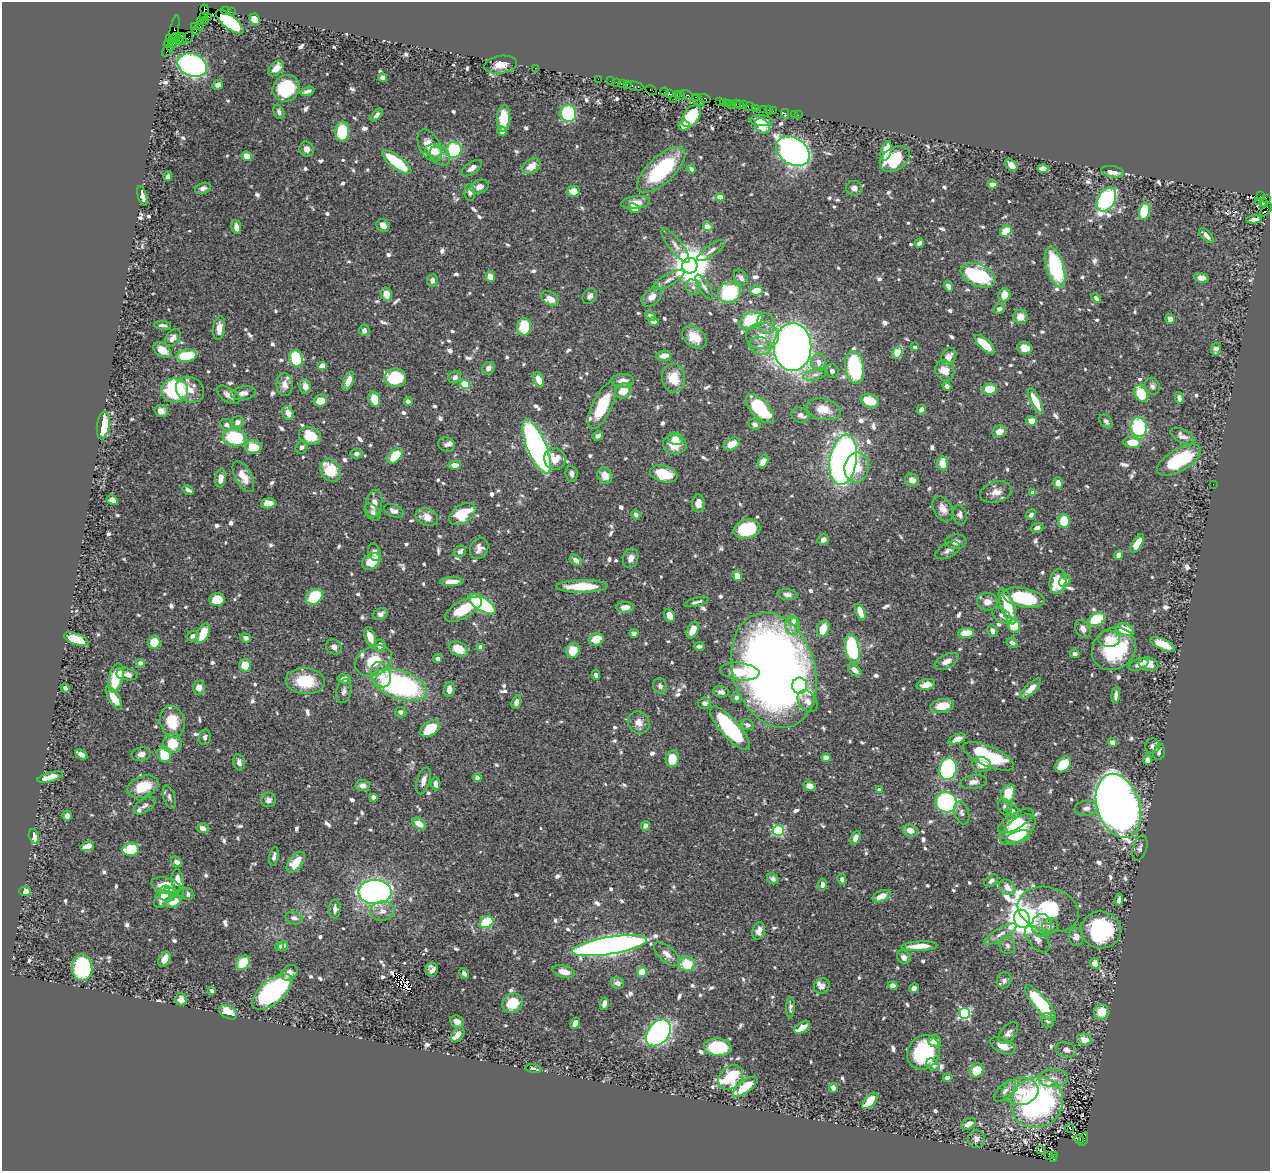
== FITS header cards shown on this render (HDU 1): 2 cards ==
NAXIS1  =                 1268
NAXIS2  =                 1169

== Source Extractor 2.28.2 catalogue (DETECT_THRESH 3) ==
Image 1268 x 1169 px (HDU 1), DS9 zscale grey, 1 PNG px = 1 image px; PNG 1272 x 1173 px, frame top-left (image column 1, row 1169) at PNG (2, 2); each listed source drawn as its Kron ellipse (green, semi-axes under 4 px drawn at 4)
Background 0.685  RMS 0.0092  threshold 0.0276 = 3 sigma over >= 5 px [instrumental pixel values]
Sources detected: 914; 1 with non-positive FLUX_AUTO (blend fragments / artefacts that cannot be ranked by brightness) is neither listed nor drawn; of the other 913, the 500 brightest by FLUX_AUTO listed and drawn (413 fainter detections omitted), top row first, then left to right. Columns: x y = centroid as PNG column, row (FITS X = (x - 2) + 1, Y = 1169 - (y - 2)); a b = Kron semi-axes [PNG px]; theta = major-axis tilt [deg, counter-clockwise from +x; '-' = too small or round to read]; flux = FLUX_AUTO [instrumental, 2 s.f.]
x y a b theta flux
204 9 5 4 - 98
226 11 5 2 - 36
231 12 3 2 - 7.1
203 17 3 3 - 92
208 18 4 3 - 23
255 19 6 5 - 13
200 21 3 2 - 16
205 21 3 2 - 19
230 22 17 6 -39 56
200 26 4 2 - 27
195 27 2 2 - 12
174 29 15 3 78 84
196 31 3 2 - 5
176 37 4 4 - 200
188 38 6 3 56 21
170 39 2 2 - 10
182 39 6 3 -79 46
178 40 3 2 - 150
169 43 5 2 - 12
173 44 7 3 51 150
167 50 7 2 50 38
192 65 15 11 -22 180
500 65 16 9 9 7
276 68 9 6 48 6.7
535 68 2 2 - 29
382 78 5 4 - 3.3
598 79 2 2 - 12
610 81 2 2 - 18
616 82 2 2 - 3.8
622 84 2 2 - 28
627 84 3 2 - 31
218 85 5 4 - 2.3
634 86 9 3 -9 61
286 88 14 12 40 39
651 90 6 3 -30 15
307 91 7 3 16 2.2
664 92 4 3 - 27
669 93 4 3 - 70
677 95 3 3 - 24
680 95 4 2 - 26
688 96 7 3 -37 110
697 97 4 2 - 26
704 98 6 3 -19 75
674 99 2 2 - 14
698 100 7 3 -39 22
719 101 3 2 - 16
723 102 3 2 - 36
728 104 3 2 - 37
736 104 2 2 - 37
732 105 2 2 - 27
739 105 3 2 - 23
744 105 3 2 - 2.2
750 107 6 3 -12 13
755 108 3 2 - 5.1
763 109 3 3 - 56
768 110 2 2 - 7.2
773 111 2 2 - 16
279 112 7 5 -68 2.1
568 113 8 8 - 49
785 114 4 2 - 6.8
794 114 2 2 - 2.9
376 115 7 4 48 2.1
798 115 2 2 - 11
691 116 12 7 56 28
504 118 13 6 86 17
761 121 11 5 -4 7.2
684 126 5 5 - 5.3
762 126 8 6 -47 11
502 131 5 4 - 4.1
342 132 10 7 88 39
430 145 17 10 -61 11
307 149 8 7 - 3.3
454 150 8 7 - 43
434 151 9 6 -17 12
793 151 18 13 -33 390
886 151 10 5 76 15
440 155 11 8 -46 4.5
247 156 5 4 - 6.8
895 159 16 11 31 29
397 162 18 6 -38 39
1011 165 6 5 - 6.4
532 166 10 7 32 7.8
472 168 11 6 35 3.5
1043 168 5 4 - 5.9
691 169 4 3 - 2.1
661 170 30 13 43 57
1113 172 12 5 -11 6
168 176 5 3 - 2.3
992 184 5 4 - 4.8
480 187 9 6 23 4.5
203 188 8 5 14 2.6
854 188 8 7 - 3.6
573 191 6 5 - 6.7
470 192 8 5 -86 2.4
142 196 10 4 -74 3.2
1260 196 2 2 - 10
720 197 4 4 - 8.5
1106 199 13 8 61 140
1266 199 4 2 - 24
635 202 14 6 7 7.6
1259 202 3 3 - 96
1264 203 4 3 - 67
634 208 6 4 -24 5.1
1266 210 8 4 49 42
1144 211 8 5 78 28
1254 219 7 4 5 2.7
383 225 7 6 - 3.8
236 227 7 4 -82 4.5
708 227 4 4 - 19
1006 231 6 5 - 15
1206 236 9 4 -47 3.3
919 243 5 4 - 2.3
675 245 21 6 -52 5
711 251 16 5 35 3.3
690 266 8 8 - 1900
1055 267 21 8 -74 59
978 275 18 11 -23 50
490 277 5 4 - 5.9
741 278 9 6 -55 3.3
1201 278 7 4 -8 4.3
432 280 6 5 - 2.7
668 280 18 5 30 3.7
948 286 6 4 -58 2.8
693 287 8 7 - 2.4
704 287 14 5 -58 2.4
756 291 6 5 - 10
729 292 11 10 - 45
386 294 7 5 -77 6.5
1004 295 6 6 - 8
590 296 8 6 56 2.5
652 297 12 7 43 5.3
550 298 9 6 -32 5.8
1096 298 5 4 - 2.1
999 309 5 4 - 2.5
650 316 6 4 -32 2.9
1021 317 7 7 - 7.1
1170 319 5 4 - 3.6
751 321 12 8 23 48
654 322 5 4 - 2.6
766 323 11 8 -64 3.9
163 325 8 4 -8 2.3
524 327 9 7 81 26
219 328 12 6 83 6.5
364 330 5 5 - 3
762 336 16 13 -1 11
694 337 14 9 -40 11
173 338 10 6 53 4
985 345 13 5 -43 16
760 346 11 9 -25 4.9
793 347 24 19 90 520
915 347 4 4 - 2.5
1025 348 7 6 - 9.3
1216 349 7 4 82 3.3
162 350 10 6 -36 7.7
897 353 6 5 - 22
187 356 10 6 10 25
664 356 7 5 4 5
949 357 9 7 60 5
296 358 8 7 - 33
819 362 9 7 -90 4.3
322 366 5 4 - 6.3
854 367 16 9 -81 61
488 368 7 6 - 3
945 370 10 9 - 9
832 371 7 6 - 2.2
815 374 12 5 14 2.9
455 377 6 6 - 2.5
395 378 11 9 7 29
673 378 14 11 -83 15
539 380 8 5 -65 7.8
348 381 10 5 69 6.1
623 381 11 7 1 5.3
285 385 11 8 -87 5.2
465 385 5 4 - 34
305 386 7 6 - 4.3
947 386 4 4 - 2.9
1152 386 8 7 - 2.4
990 389 7 5 3 17
190 390 14 12 -33 7.9
175 391 13 12 - 67
623 391 8 7 - 8.9
243 393 12 6 10 3.6
1141 394 9 6 -61 20
228 395 13 7 -34 4
1179 398 6 4 -77 2.2
374 399 8 5 -74 9.8
320 401 7 5 20 8.7
408 401 4 3 - 2.1
870 401 9 6 -20 15
1036 401 14 5 -63 15
602 406 25 9 64 28
760 409 18 9 -47 46
823 409 17 10 -14 10
921 409 5 4 - 2.3
161 411 7 6 - 3.4
288 413 7 5 -63 5.7
800 415 9 7 -26 3.3
1031 421 6 4 -10 9.5
1106 421 8 5 -53 2.1
237 422 6 5 - 3.2
755 424 6 5 - 2.6
103 425 14 6 83 26
226 425 6 5 - 2.9
1139 427 10 8 -81 52
999 431 7 6 - 6.3
310 436 11 9 -19 18
598 436 5 4 - 2.6
1182 436 13 6 -27 4
235 438 12 8 -7 46
675 439 7 6 - 6.5
1132 442 9 5 -6 11
732 444 9 5 31 7.5
446 445 8 7 - 2.2
675 445 12 9 -4 9.7
253 447 8 6 -5 15
302 447 7 5 48 2.1
537 447 29 9 -67 330
356 454 6 5 - 2.2
395 456 9 6 45 18
555 459 11 10 - 12
843 460 25 13 81 340
1179 460 24 11 30 46
763 461 7 4 58 7.2
943 463 7 5 -85 11
455 465 6 4 -2 5.6
857 468 15 12 82 15
331 470 12 9 -59 24
571 474 8 6 -83 2.4
664 474 14 8 -15 19
243 476 17 8 -62 8.8
605 476 8 7 - 6.4
221 478 9 5 82 6.1
912 480 7 6 - 4.8
1058 483 6 4 -72 4.1
1213 484 2 2 - 19
188 490 6 4 -33 2.2
996 492 16 10 15 6.4
1033 492 4 4 - 5.7
112 500 6 4 -31 4.6
268 503 7 5 4 8.9
698 503 9 6 -89 5.2
374 504 14 8 79 6.7
943 509 13 9 -59 5.9
394 511 10 6 -22 3.7
373 512 10 6 -51 2.4
462 514 14 9 35 27
636 515 5 4 - 2.3
960 515 10 7 -76 2.6
1031 515 5 4 - 2.8
427 517 11 8 -21 6.7
1064 521 6 6 - 19
1037 528 6 5 - 2.4
747 529 13 9 13 36
823 540 6 5 - 2.8
956 542 11 7 0 4.2
1137 543 10 5 60 9.9
479 548 11 9 65 4.2
948 550 13 7 28 2.9
374 552 9 5 -75 2.6
460 552 6 5 - 2.8
1119 555 4 4 - 5.1
631 558 10 7 72 3.8
576 560 6 5 - 3.7
371 561 10 7 34 13
737 576 5 4 - 7.7
452 581 12 4 1 7.3
1058 581 12 8 77 22
1065 581 6 5 - 2.3
582 586 26 6 1 21
787 595 10 5 -7 2.5
314 597 9 7 40 35
1024 598 21 9 -11 44
217 600 8 6 10 15
696 602 12 4 15 2.1
987 602 10 8 -8 5.4
482 604 16 6 -33 100
1007 606 19 6 -72 29
625 607 8 5 1 5.3
463 609 20 8 29 23
860 612 9 4 -69 8.3
381 614 7 5 26 2.5
670 615 7 5 -61 6.8
1002 616 11 6 -36 4.1
1097 620 8 6 21 39
794 621 4 4 - 3.8
793 626 9 7 -84 3.4
1014 626 7 5 -74 20
823 629 9 6 70 10
1083 629 9 7 -59 4.5
693 630 9 5 65 9.2
1125 630 9 6 -18 16
992 631 6 5 - 3.3
203 633 10 6 67 15
634 633 5 4 - 2.2
966 633 8 5 7 12
192 636 6 5 - 2.8
370 637 10 5 -71 8.4
246 638 5 4 - 2.6
76 639 13 5 -20 22
596 639 7 6 - 13
1109 639 11 8 2 5.2
154 642 6 6 - 11
1012 643 6 4 -30 2.5
1163 644 13 5 -25 18
380 645 6 5 - 4.9
699 646 5 3 - 2.3
334 647 8 7 - 2.9
481 647 4 4 - 6.8
458 649 10 7 -28 13
852 649 14 7 -80 76
1114 649 23 20 39 53
573 650 7 6 - 13
1075 654 5 4 - 2.3
438 659 4 3 - 2.6
374 661 19 14 27 19
947 661 13 7 26 4.9
140 663 4 4 - 4.3
1139 664 10 5 23 3.3
1148 664 10 6 -14 8.3
245 665 6 5 - 12
774 670 59 41 -73 710
855 670 7 5 -40 4.4
740 671 20 8 -6 17
127 674 11 6 -7 3.9
381 675 13 9 -67 7.6
596 675 5 4 - 2.2
116 678 15 7 76 27
344 679 6 4 -7 4.2
305 681 19 13 -3 24
400 685 28 14 -18 130
926 685 9 5 14 6.7
660 686 8 7 - 2.5
800 686 8 7 - 14
199 687 7 6 - 5.7
65 688 5 4 - 2.3
1031 689 13 5 44 5.2
449 690 7 5 83 5.3
344 691 12 7 76 2.8
721 692 8 5 -5 3.5
1116 695 8 4 84 2.4
736 697 5 5 - 2.3
114 698 13 5 -58 14
807 701 12 8 -53 4.2
516 702 7 4 74 3.2
705 703 6 5 - 2.5
942 706 12 6 9 11
401 712 6 5 - 2.3
172 722 16 12 -77 17
639 722 11 10 - 5.4
747 725 6 5 - 2.6
730 728 28 9 -49 73
430 729 11 7 36 20
205 737 7 5 78 2.1
957 739 9 4 22 5.9
1112 742 5 4 - 4.4
172 743 9 9 - 15
1152 746 7 7 - 2.7
1159 752 8 5 71 2.1
81 754 6 4 -30 4.6
141 754 10 6 8 3.7
164 754 8 6 -71 19
989 756 27 10 -23 52
826 758 4 4 - 9.5
672 759 8 6 84 15
1148 760 5 4 - 3
239 762 8 5 -78 2.6
982 764 9 7 -13 7.3
1063 765 9 6 43 20
948 769 11 8 78 110
50 777 13 4 15 7.3
477 778 4 4 - 3.1
423 781 14 6 74 4.2
974 782 13 7 9 3.6
436 784 6 4 -84 3.2
362 786 7 5 -4 4.3
809 786 6 5 - 6.2
143 787 16 10 21 18
879 790 4 4 - 3.4
1008 793 9 6 69 14
169 797 12 5 -73 2.2
373 797 4 4 - 4.7
268 800 7 7 - 3
946 802 11 10 - 110
144 806 12 6 34 2.5
1118 806 33 21 -72 830
1005 807 8 6 -62 2.1
1086 808 11 7 7 3.7
1013 811 7 6 - 2.4
962 813 12 7 -73 2.9
67 816 5 4 - 2.8
1016 821 20 8 31 12
419 824 7 5 -31 7.2
645 826 5 4 - 2.8
203 828 6 5 - 4.6
1018 830 21 11 37 35
778 831 5 5 - 69
910 831 7 6 - 6.2
34 836 8 5 -76 4.4
1018 837 12 6 18 9.3
855 838 7 4 68 4.6
87 846 7 4 16 7.7
1140 848 13 7 74 2.4
131 849 8 6 7 28
274 856 9 4 80 2.4
177 862 6 5 - 3.3
296 862 12 6 51 16
773 879 6 5 - 2.3
842 879 5 4 - 2.1
177 880 11 6 -84 6.8
991 881 7 5 37 2.2
822 885 6 4 83 2.1
166 886 15 8 -15 16
1007 887 9 7 -40 6.1
25 891 6 4 -3 5.2
375 892 16 12 0 300
188 894 6 5 - 2.1
168 895 8 7 - 3.2
882 896 9 5 23 7
162 897 12 6 65 8.7
1119 900 6 4 84 2.5
174 901 8 5 31 8.9
335 909 9 5 89 2.6
1048 909 31 22 -15 41
382 911 12 9 9 5.3
294 918 9 6 -16 2.8
1022 919 9 7 -68 1600
487 922 7 6 - 35
1042 925 11 10 - 5
1050 926 8 7 - 3.1
1101 930 20 18 -4 64
759 931 9 6 72 4.7
1000 934 18 5 30 4.3
1076 937 9 7 -82 4.6
1037 939 16 8 -49 4.2
1007 945 9 7 -59 2.6
279 946 4 4 - 2.7
283 946 5 4 - 2.8
609 946 38 8 9 550
919 946 18 5 3 11
667 954 16 7 -41 4.9
904 957 7 6 - 3.7
164 959 8 5 63 5.7
243 963 8 6 47 18
687 964 8 7 - 18
1095 964 5 4 - 7.1
82 967 13 10 -86 82
432 970 7 6 - 4.3
564 972 11 6 -13 7
642 972 5 4 - 12
289 973 9 7 33 3.4
464 973 5 4 - 2.4
1004 980 8 7 - 2.6
617 983 7 5 -13 3
822 986 8 7 - 3.2
893 986 5 4 - 6.2
914 988 5 4 - 3.2
212 991 4 3 - 3.4
272 992 24 11 40 140
181 999 6 6 - 4.8
513 1003 11 9 33 17
1040 1003 22 7 -50 54
604 1004 6 4 78 3.8
790 1007 10 4 87 2.4
228 1012 10 6 -31 14
1101 1012 7 7 - 11
965 1013 5 5 - 89
1048 1021 7 6 - 2.4
457 1022 7 6 - 3.5
575 1023 6 4 63 4.5
802 1028 8 5 33 7
658 1033 15 10 50 210
1008 1033 13 7 50 3.1
458 1034 8 5 53 4
1084 1040 7 6 - 5.6
935 1041 6 6 - 4.2
1003 1046 13 7 -25 10
718 1047 14 9 -4 40
1066 1050 11 7 -17 3.2
924 1052 18 15 58 55
933 1065 7 5 -44 3.2
533 1069 8 3 -6 2.6
977 1070 7 6 - 14
731 1077 14 11 45 49
947 1078 4 4 - 3.6
1053 1078 15 9 1 5.4
745 1087 15 6 37 19
833 1088 5 4 - 4.6
1005 1091 14 6 43 3.7
1020 1091 18 13 5 14
870 1101 10 5 48 13
1037 1102 27 24 38 180
968 1124 8 5 26 4.5
1070 1128 5 3 - 2.5
976 1139 9 8 - 4.3
1079 1139 5 3 - 89
1083 1139 7 4 71 140
1040 1150 3 3 - 2.8
1054 1155 4 3 - 41
1048 1156 3 2 - 4.4
1054 1159 3 2 - 26
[413 fainter detections neither listed nor drawn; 1 non-positive-flux detection neither listed nor drawn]